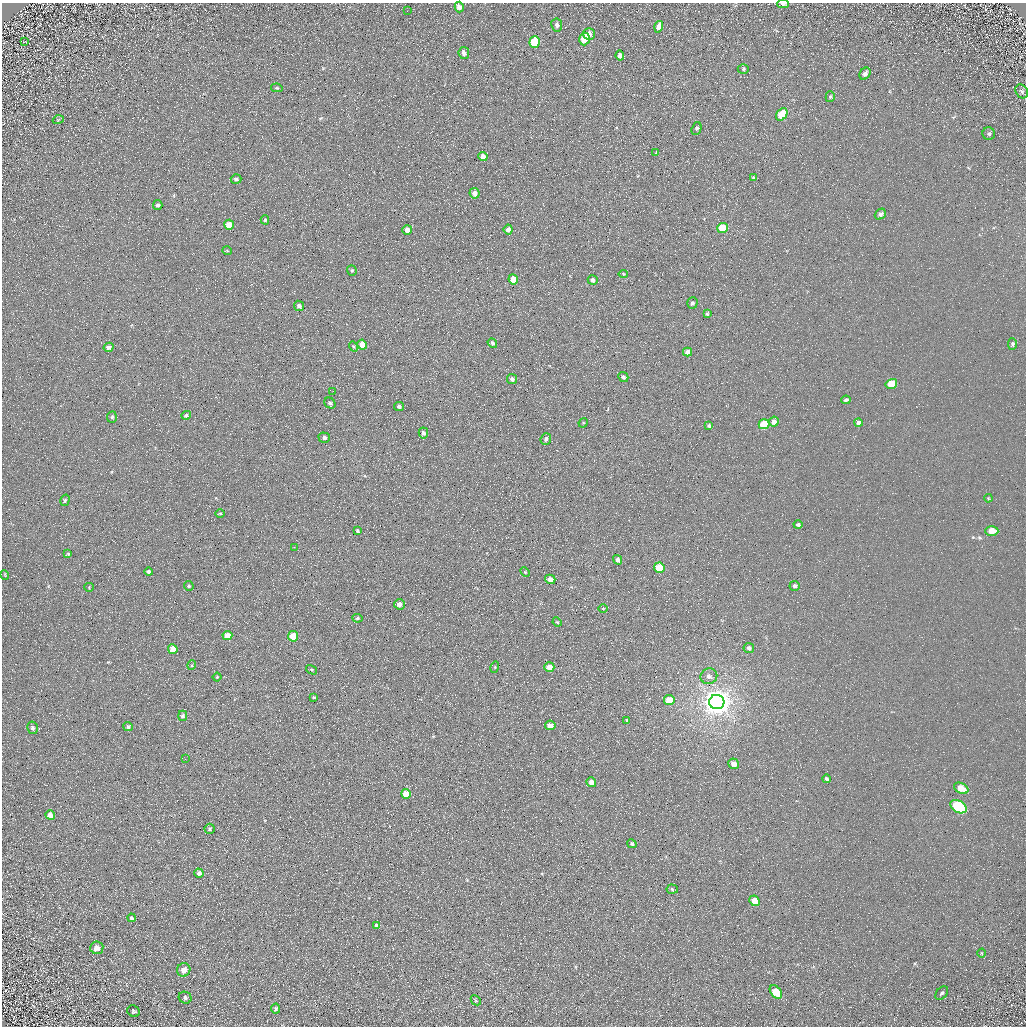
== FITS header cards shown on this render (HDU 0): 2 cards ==
NAXIS1  =                 1024 / Required FITS header
NAXIS2  =                 1024 / Required FITS header

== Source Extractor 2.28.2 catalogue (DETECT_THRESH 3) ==
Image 1024 x 1024 px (HDU 0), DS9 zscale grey, 1 PNG px = 1 image px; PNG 1028 x 1028 px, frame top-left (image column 1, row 1024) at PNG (2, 3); each listed source drawn as its Kron ellipse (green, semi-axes under 4 px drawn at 4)
Background 5.16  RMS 7.8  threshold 23.3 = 3 sigma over >= 5 px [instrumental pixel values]
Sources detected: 126; all 126 listed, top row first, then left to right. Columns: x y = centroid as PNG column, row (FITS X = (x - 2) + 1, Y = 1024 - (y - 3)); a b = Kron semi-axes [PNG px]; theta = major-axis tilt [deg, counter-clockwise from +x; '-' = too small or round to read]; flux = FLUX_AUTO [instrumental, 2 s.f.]
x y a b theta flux
783 4 5 3 - 2000
459 7 5 4 - 2900
407 11 2 2 - 590
557 25 6 5 - 2000
659 27 6 4 72 4500
589 34 6 5 - 3400
584 39 6 5 - 15000
24 42 3 2 - 330
534 42 6 5 - 19000
464 53 6 5 - 2100
620 56 5 4 - 2000
743 69 5 4 - 720
865 74 6 5 - 2000
277 88 6 4 -12 610
1022 91 7 6 - 1400
830 97 5 4 - 880
782 114 7 5 53 16000
58 120 5 3 - 500
697 129 6 5 - 1400
989 134 6 6 - 1200
656 153 4 3 - 710
483 157 4 4 - 4700
754 178 4 4 - 1100
236 179 5 5 - 1100
475 193 5 5 - 2900
158 205 5 4 - 1200
880 214 6 5 - 1500
265 220 4 4 - 850
229 225 5 5 - 11000
722 228 5 5 - 17000
407 230 5 5 - 4100
508 230 5 4 - 2900
227 251 5 3 - 400
352 270 5 5 - 910
623 274 4 4 - 680
513 279 5 5 - 11000
593 280 5 4 - 1800
692 303 6 5 - 1300
299 306 5 5 - 1800
707 314 3 3 - 760
492 343 5 4 - 910
1012 344 5 4 - 1000
362 345 5 4 - 7500
108 347 5 4 - 2000
353 347 5 4 - 630
688 352 4 4 - 3300
623 377 5 4 - 1300
512 379 5 5 - 1600
891 384 6 4 15 10000
333 391 2 2 - 540
846 400 4 3 - 1200
330 403 6 5 - 1200
399 407 5 4 - 1200
186 415 5 4 - 1200
112 417 6 5 - 950
774 422 5 5 - 2900
583 423 5 4 - 510
858 423 4 4 - 1800
764 424 5 5 - 20000
709 425 4 3 - 1300
423 433 5 4 - 1700
324 438 6 5 - 1400
546 439 6 5 - 1300
988 498 4 3 - 410
65 500 6 4 74 740
220 513 4 3 - 490
798 525 4 4 - 1500
357 531 4 3 - 850
992 531 7 4 -2 6100
294 547 2 2 - 2800
68 554 4 4 - 740
618 560 5 4 - 2000
659 568 5 5 - 18000
149 572 4 4 - 1500
525 572 6 3 -46 580
5 575 5 3 - 390
550 579 5 4 - 2800
189 586 5 4 - 870
795 586 5 5 - 1700
89 587 4 4 - 480
399 604 5 5 - 2400
603 608 5 3 - 500
357 618 5 4 - 980
557 622 5 4 - 550
227 635 5 4 - 5300
293 636 5 5 - 15000
749 648 5 5 - 1400
173 649 5 4 - 7600
192 665 5 3 - 460
495 667 5 3 - 550
549 667 5 5 - 5400
312 670 6 3 -31 630
709 676 8 7 - 2400
217 677 4 3 - 460
314 697 3 3 - 790
669 700 5 5 - 11000
717 702 7 7 - 780000
183 716 5 4 - 1300
627 720 3 3 - 670
550 725 5 5 - 3600
128 727 5 4 - 1100
32 728 6 5 - 1700
185 759 3 3 - 260
734 764 5 5 - 3800
826 779 4 3 - 1100
591 782 5 4 - 4600
961 788 8 5 -27 7100
406 794 5 5 - 12000
958 807 9 5 -30 57000
50 815 5 4 - 3300
209 829 5 5 - 1100
632 844 5 4 - 1200
199 873 5 4 - 2300
672 889 5 4 - 860
755 901 6 4 -45 6800
131 918 4 4 - 980
377 925 4 4 - 2200
97 948 6 6 - 3300
981 953 4 3 - 440
184 970 7 6 - 3900
776 992 8 5 -52 12000
942 993 8 5 51 1200
185 998 6 5 - 1400
476 1000 5 3 - 550
276 1009 5 4 - 1100
133 1011 6 5 - 840
At the frame edge (FLAGS 8, measured only in part): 1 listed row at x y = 783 4